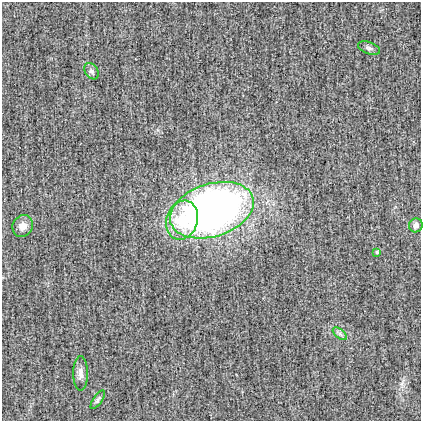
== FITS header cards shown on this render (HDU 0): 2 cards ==
NAXIS1  =                  419
NAXIS2  =                  419

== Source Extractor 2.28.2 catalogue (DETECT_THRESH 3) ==
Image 419 x 419 px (HDU 0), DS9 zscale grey, 1 PNG px = 1 image px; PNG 423 x 423 px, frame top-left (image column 1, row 419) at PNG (2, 2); each listed source drawn as its Kron ellipse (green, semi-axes under 4 px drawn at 4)
Background -0.00121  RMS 0.018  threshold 0.0547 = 3 sigma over >= 5 px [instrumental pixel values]
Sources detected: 10; all 10 listed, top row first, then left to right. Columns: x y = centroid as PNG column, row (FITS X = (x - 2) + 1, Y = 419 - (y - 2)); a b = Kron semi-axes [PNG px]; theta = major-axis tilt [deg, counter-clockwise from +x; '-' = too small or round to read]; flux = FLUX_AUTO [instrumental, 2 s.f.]
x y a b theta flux
369 48 11 5 -19 3.7
91 71 9 6 -56 3.6
212 210 43 26 18 830
182 220 20 15 72 44
416 225 7 6 - 6.6
23 226 11 10 - 11
377 252 4 4 - 1.9
340 334 8 4 -38 3.4
80 373 17 7 -90 7.9
98 400 11 4 56 3.2